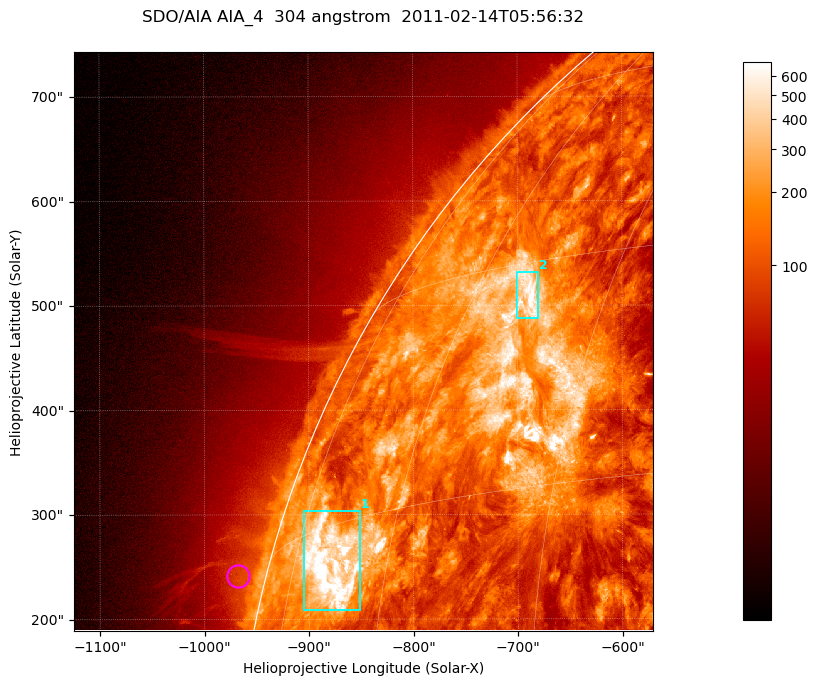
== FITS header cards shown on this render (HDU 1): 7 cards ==
TELESCOP= 'SDO/AIA '           / For AIA: SDO/AIA
INSTRUME= 'AIA_4   '           / For AIA: AIA_ATA1, AIA_ATA2, AIA_ATA3 or AIA_AT
WAVELNTH=                  304 / [angstrom] Wavelength
WAVEUNIT= 'angstrom'           / Wavelength unit: angstrom
DATE-OBS= '2011-02-14T05:56:32.124' / [ISO] Date when observation started; ISO 8
CTYPE1  = 'HPLN-TAN'           / CTYPE1; Typically HPLN
CTYPE2  = 'HPLT-TAN'           / CTYPE2; Typically HPLT

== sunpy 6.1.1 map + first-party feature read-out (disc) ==
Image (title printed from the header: SDO/AIA AIA_4  304 angstrom  2011-02-14T05:56:32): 923 x 923 px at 0.6 arcsec/px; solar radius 972 arcsec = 1619 px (partial field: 4.9% of the solar disc is inside the frame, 47% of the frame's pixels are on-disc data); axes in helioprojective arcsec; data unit not stated in the header (colour bar unlabelled)
Orientation: roll -0.132 deg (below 1 deg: not rotated)
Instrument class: DISC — disc imager (sunpy class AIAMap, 304 A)
Bright regions (active regions / flare kernels): reference = the on-disc median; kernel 7 px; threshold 5 sigma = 364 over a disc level ~129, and >= 1.15x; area >= 851 px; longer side >= 11 px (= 6.6 arcsec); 2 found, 2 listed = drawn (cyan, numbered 1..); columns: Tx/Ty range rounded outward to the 2 arcsec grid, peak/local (2 s.f.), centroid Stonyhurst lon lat
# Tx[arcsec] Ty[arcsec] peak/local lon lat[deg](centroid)
1 -906..-850 208..304 8.7 -68 +12
2 -702..-680 488..532 8.3 -53 +28
Off-limb structures (1.02-1.3 R_sun): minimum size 400 px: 7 found; the strongest spans PA ~75..80 deg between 1.02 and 1.04 R_sun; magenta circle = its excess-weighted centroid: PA ~75 deg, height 1.03 R_sun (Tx ~-968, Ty ~242 arcsec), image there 1.6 x the reference